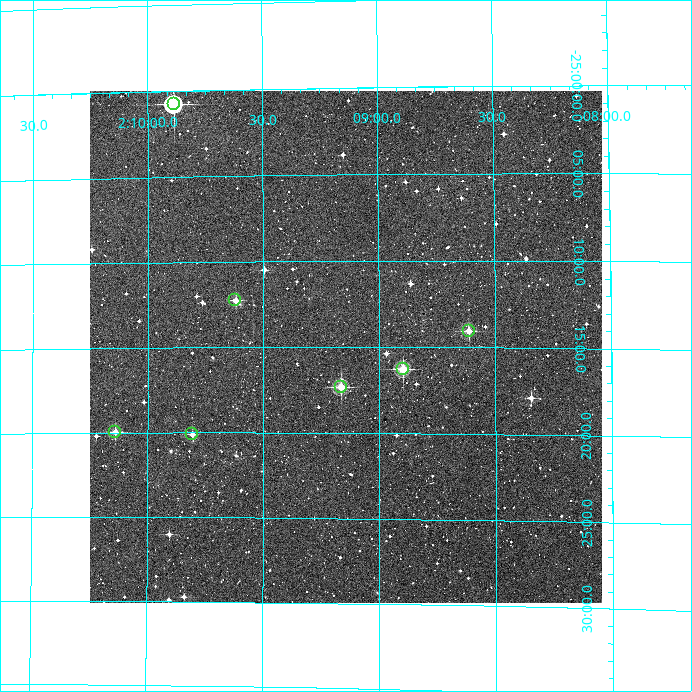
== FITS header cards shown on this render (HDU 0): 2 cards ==
NAXIS1  =                  512
NAXIS2  =                  512

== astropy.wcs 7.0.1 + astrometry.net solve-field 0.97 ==
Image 512 x 512 px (HDU 0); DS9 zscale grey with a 90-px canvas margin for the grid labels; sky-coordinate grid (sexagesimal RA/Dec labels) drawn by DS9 from the SOLVED WCS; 7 Tycho-2 reference stars matched to detected sources circled (green)
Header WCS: RA---TAN/DEC--TAN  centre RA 02:09:09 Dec -25:15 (32.29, -25.25 deg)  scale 3.52 arcsec/px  FOV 30.0' x 30.0'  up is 0 deg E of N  parity normal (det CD < 0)
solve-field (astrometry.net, Tycho-2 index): VERIFIED the header's WCS against the Tycho-2 star catalogue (verified at 2 index scales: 7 matches each, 0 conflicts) and refined it, rather than solving blind
Solved WCS: RA---TAN-SIP/DEC--TAN-SIP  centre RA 02:09:09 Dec -25:15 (32.29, -25.25 deg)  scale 3.52 arcsec/px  FOV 30.0' x 29.8'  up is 0 deg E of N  parity normal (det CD < 0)
The solver's refit moves the header's centre by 2.5 arcsec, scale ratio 1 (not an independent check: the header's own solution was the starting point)
Tycho-2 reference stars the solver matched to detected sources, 7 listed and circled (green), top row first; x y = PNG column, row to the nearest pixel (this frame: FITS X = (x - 90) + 1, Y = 512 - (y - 91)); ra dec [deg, ICRS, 3 dp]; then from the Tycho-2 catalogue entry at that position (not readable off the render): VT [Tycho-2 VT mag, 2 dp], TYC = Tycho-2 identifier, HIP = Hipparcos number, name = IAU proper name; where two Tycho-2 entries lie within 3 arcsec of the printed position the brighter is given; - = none
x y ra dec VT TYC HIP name
174 104 32.471 -25.013 9.57 6430-2010-1 - -
235 300 32.405 -25.204 11.59 6430-2099-1 - -
469 331 32.153 -25.234 11.07 6430-2154-1 - -
403 369 32.224 -25.271 10.67 6430-2218-1 - -
341 387 32.291 -25.289 10.18 6430-2137-1 - -
115 432 32.535 -25.333 11.15 6430-2181-1 - -
192 434 32.452 -25.335 11.69 6430-2185-1 - -